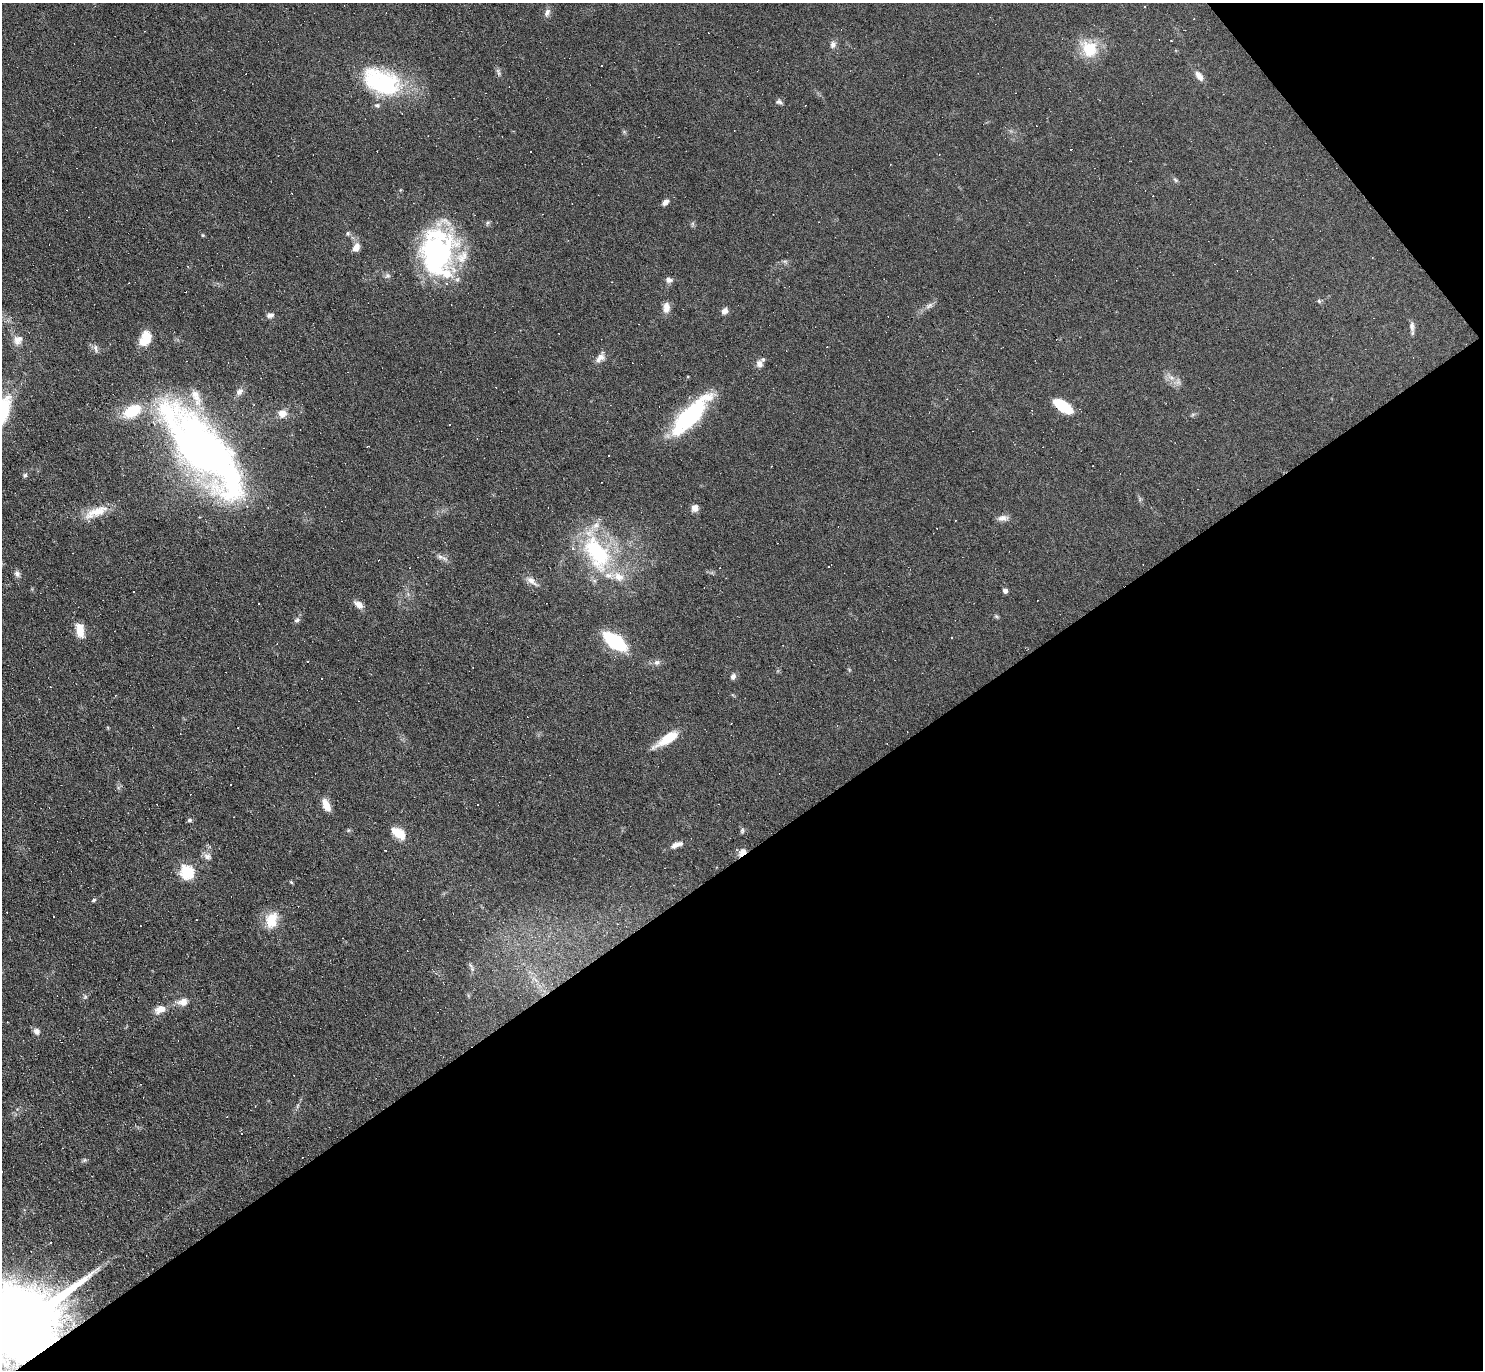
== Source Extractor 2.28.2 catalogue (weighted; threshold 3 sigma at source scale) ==
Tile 12 of 4 x 4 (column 4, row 3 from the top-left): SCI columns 4443-5923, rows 1520-2887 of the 5923 x 5919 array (HDU 1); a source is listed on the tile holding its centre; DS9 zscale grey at full resolution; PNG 1485 x 1372 px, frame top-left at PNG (2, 3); no overlay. Shown black and unused: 40% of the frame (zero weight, under 3 of 6 exposures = <1% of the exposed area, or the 3 px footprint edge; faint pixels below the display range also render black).
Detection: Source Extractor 2.28.2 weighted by HDU 2 'WHT'; one run over the whole footprint, this tile lists its part. Background 0.0809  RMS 0.0058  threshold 0.0238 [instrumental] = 3 sigma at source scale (4.09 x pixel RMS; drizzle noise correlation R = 1.36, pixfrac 0.8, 0.05/0.05 arcsec/px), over >= 5 px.
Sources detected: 135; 2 inside a brighter object's white glare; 44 cosmic-ray / hot-pixel residue — not listed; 9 inside a brighter listed object's ellipse — not listed separately; the other 80 listed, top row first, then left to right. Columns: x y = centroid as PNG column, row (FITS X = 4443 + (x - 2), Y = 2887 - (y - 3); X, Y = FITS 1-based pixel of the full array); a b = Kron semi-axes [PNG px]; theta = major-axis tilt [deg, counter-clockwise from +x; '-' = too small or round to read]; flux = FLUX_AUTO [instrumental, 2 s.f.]
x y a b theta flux
1145 7 2 2 - 0.37
547 12 11 7 60 2.2
833 45 9 8 - 2.1
1089 49 24 21 -59 16
498 72 12 4 -71 1.4
1199 76 14 7 -52 3.4
382 82 45 25 -21 60
779 102 8 6 -13 1.4
1071 149 3 3 - 1
1175 180 6 5 - 0.94
665 202 10 6 44 2.3
488 223 6 5 - 0.97
348 233 6 5 - 1.1
203 235 5 4 - 0.58
356 247 11 8 61 3.7
438 253 52 41 82 81
669 280 8 7 - 2
1319 301 6 5 - 0.86
929 306 12 5 30 2.1
666 308 14 8 86 3.8
725 311 8 6 43 2.4
270 315 9 6 14 2.1
1412 326 13 6 -84 2.4
145 338 17 11 71 11
18 340 14 11 63 4.4
96 348 12 5 -78 1.6
599 358 16 8 48 3.9
759 364 9 8 - 3.2
1171 378 9 4 -19 1.9
239 392 10 8 48 2.5
196 395 23 10 -63 7.8
1063 406 16 8 -36 25
132 411 19 12 29 20
282 413 10 9 - 4.6
690 416 53 16 48 56
449 425 3 3 - 1
202 450 98 35 -49 370
609 455 3 3 - 1.8
25 475 6 5 - 1
695 508 9 8 - 2.9
96 512 34 11 22 10
1003 518 14 7 9 2.8
597 552 52 26 -62 59
442 557 17 5 -22 2.4
829 566 4 2 - 1.2
17 574 9 7 -56 1.8
532 581 18 7 -40 3.5
1005 591 5 4 - 2.1
359 605 11 7 -37 3.6
996 616 6 4 -44 0.78
297 620 9 6 28 1.4
80 631 16 8 -79 7.8
951 638 3 2 - 0.67
614 641 17 9 -37 50
657 662 8 7 - 1.8
733 676 8 6 59 1.9
667 739 27 9 32 14
230 785 3 3 - 0.66
326 805 15 7 -66 5.8
477 805 3 2 - 0.65
190 820 7 5 16 0.98
348 830 6 4 89 0.64
742 831 7 5 76 0.99
399 833 16 9 -36 9.8
675 845 12 6 35 2.5
742 852 11 7 47 3.9
207 856 11 8 -6 2.4
187 872 6 6 - 69
291 882 6 3 -45 0.63
94 900 5 4 - 0.79
271 920 22 15 74 11
470 965 9 4 -71 1.2
435 973 4 3 - 0.58
85 997 6 5 - 0.9
183 1002 12 9 9 4.2
160 1009 14 9 25 5.4
36 1031 8 7 - 2.4
241 1133 3 3 - 3.1
84 1160 6 5 - 0.9
18 1328 26 17 35 13000
Overlapping masked pixels (flux is a lower limit): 2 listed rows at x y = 742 852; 18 1328
Isophote crosses this tile's border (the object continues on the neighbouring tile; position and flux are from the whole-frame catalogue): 1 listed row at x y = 18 1328